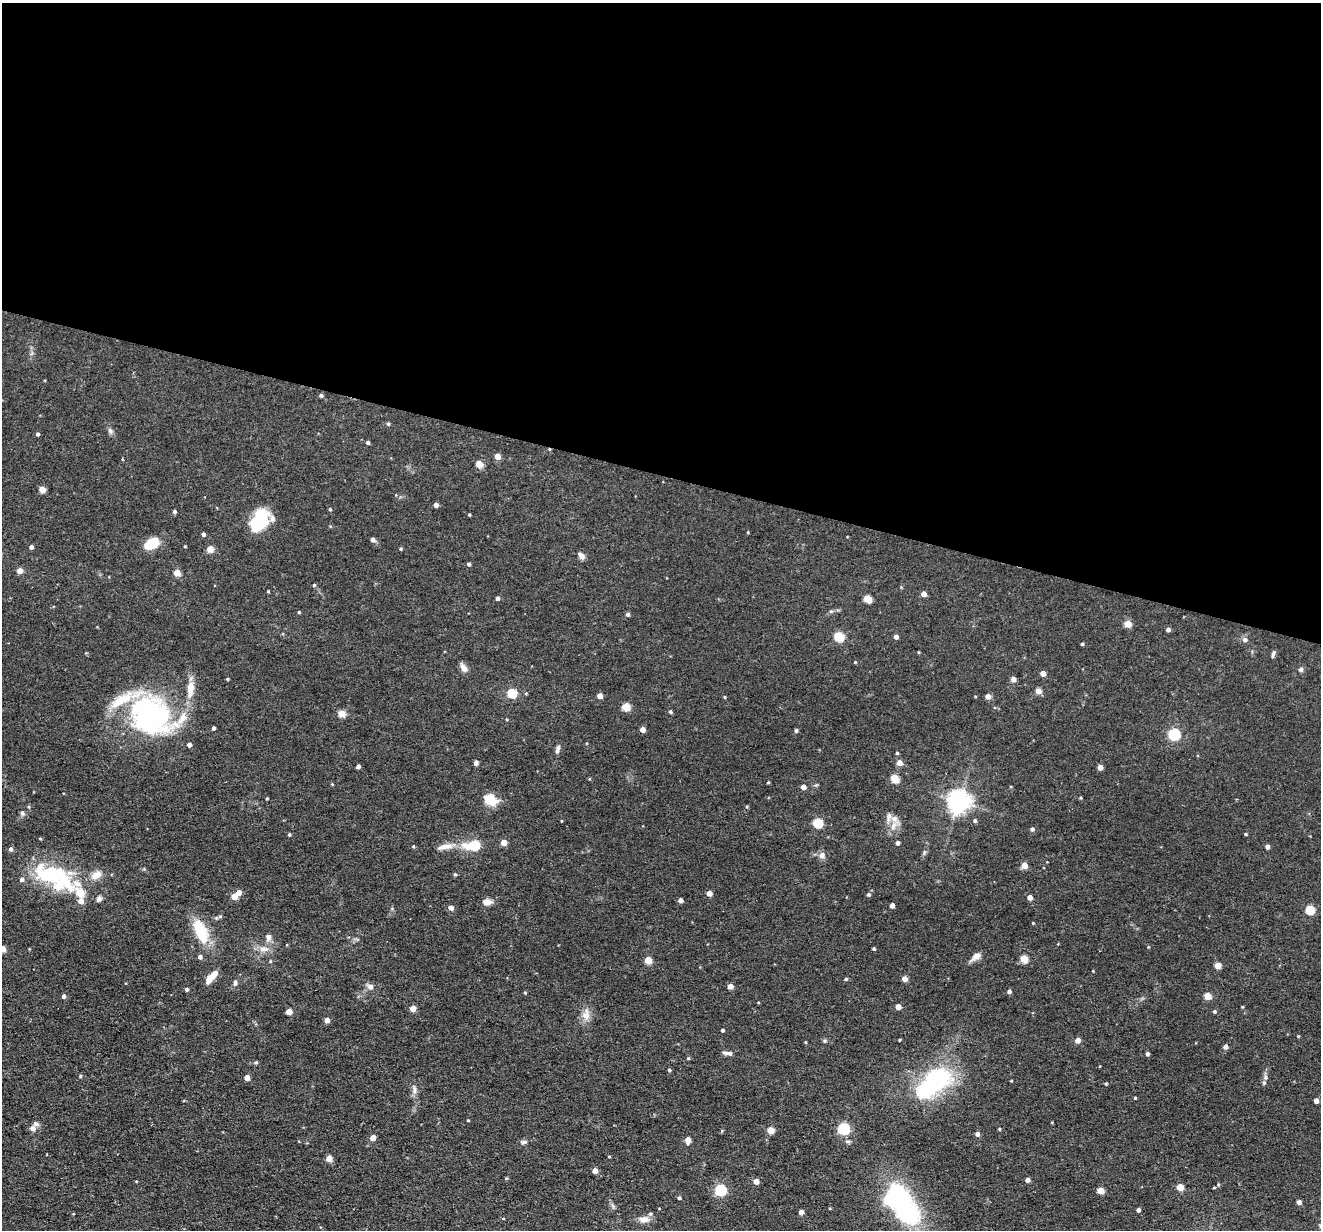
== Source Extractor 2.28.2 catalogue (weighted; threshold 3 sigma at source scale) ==
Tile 3 of 4 x 4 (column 3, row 1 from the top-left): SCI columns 2640-3958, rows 3812-5039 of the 5278 x 5295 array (HDU 1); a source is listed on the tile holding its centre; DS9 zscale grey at full resolution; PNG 1323 x 1232 px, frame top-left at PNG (2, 3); no overlay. Shown black and unused: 39% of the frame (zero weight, under 2 of 3 exposures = <1% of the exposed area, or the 3 px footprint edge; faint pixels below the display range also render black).
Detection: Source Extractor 2.28.2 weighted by HDU 2 'WHT'; one run over the whole footprint, this tile lists its part. Background 0.0571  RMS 0.0069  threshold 0.031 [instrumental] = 3 sigma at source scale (4.5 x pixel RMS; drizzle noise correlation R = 1.50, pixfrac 1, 0.05/0.05 arcsec/px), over >= 5 px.
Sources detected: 198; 2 inside a brighter object's white glare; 1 cosmic-ray / hot-pixel residue — not listed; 6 inside a brighter listed object's ellipse — not listed separately; the other 189 listed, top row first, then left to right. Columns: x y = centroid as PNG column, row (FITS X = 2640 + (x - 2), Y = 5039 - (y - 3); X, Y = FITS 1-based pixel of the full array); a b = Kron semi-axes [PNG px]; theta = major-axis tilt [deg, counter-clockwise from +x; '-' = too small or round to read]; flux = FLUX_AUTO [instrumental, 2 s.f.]
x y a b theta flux
321 395 5 4 - 1.4
388 424 5 4 - 1
110 431 9 6 -54 2
38 434 4 4 - 1.5
368 442 4 4 - 1.5
497 456 4 4 - 7.1
479 464 5 4 - 13
42 490 5 4 - 11
436 505 4 4 - 3.4
330 509 4 4 - 0.67
174 512 5 4 - 1.2
469 515 4 3 - 0.6
259 520 23 15 65 35
748 532 4 3 - 0.56
203 534 4 4 - 1.9
373 540 5 4 - 2.7
152 543 16 10 26 15
185 546 3 3 - 0.59
31 547 4 4 - 2.5
210 549 4 4 - 12
401 549 4 4 - 0.78
581 555 10 6 -44 3.2
468 564 4 4 - 1.6
20 571 4 4 - 7
177 573 4 4 - 11
314 585 4 4 - 0.88
268 591 3 3 - 0.67
924 594 4 4 - 5.2
497 598 4 4 - 1.8
867 599 5 5 - 17
299 612 3 3 - 0.71
627 614 5 4 - 2
1127 624 5 4 - 15
1168 630 4 4 - 2.2
839 637 5 5 - 38
896 637 4 4 - 3.4
1245 640 6 6 - 2.5
1082 644 3 3 - 1
918 652 4 3 - 0.51
1273 654 9 4 73 1.6
855 662 4 4 - 0.65
464 668 12 6 -62 3.7
1301 669 6 6 - 1.5
1043 673 4 4 - 5.9
227 679 3 3 - 0.73
1013 679 6 5 - 2.4
190 689 22 9 85 9.5
1038 691 5 4 - 6.2
511 693 5 5 - 34
600 696 4 4 - 6.3
988 696 4 4 - 5.4
724 697 4 4 - 0.65
626 707 5 5 - 21
670 712 5 4 - 1.2
341 713 5 4 - 16
150 714 51 36 -23 140
213 728 4 3 - 1.5
642 729 4 4 - 5.9
796 730 6 4 74 1
1174 734 6 5 - 75
189 745 4 4 - 2.4
557 749 11 5 72 2.2
897 753 4 4 - 0.82
476 763 4 4 - 3.6
899 763 4 4 - 6.6
358 766 4 3 - 2
1100 767 4 4 - 5.8
894 778 5 4 - 24
768 782 4 3 - 0.71
332 784 3 3 - 0.56
803 787 4 4 - 5
1081 798 4 3 - 0.68
267 799 3 2 - 0.72
490 799 13 10 -36 15
959 801 7 7 - 550
29 807 5 3 - 0.74
747 807 4 4 - 0.69
22 813 7 6 - 1.5
894 819 14 8 -40 5.3
975 820 5 5 - 1.3
561 821 4 2 - 0.46
817 823 5 5 - 36
1032 829 4 4 - 1.6
289 834 4 3 - 0.94
1245 834 4 3 - 0.7
40 838 5 3 - 0.6
503 842 4 4 - 7.6
898 843 4 4 - 2.3
474 845 8 5 5 33
413 846 4 4 - 0.74
445 846 24 7 10 6.6
1267 847 4 4 - 2.8
10 849 5 5 - 1.9
822 855 9 8 - 3
1024 865 5 5 - 7.9
455 874 5 4 - 0.91
96 875 15 10 39 6.8
54 877 61 22 -24 68
22 879 5 5 - 2.3
238 892 5 5 - 4.8
80 893 5 5 - 20
709 893 4 4 - 6.3
868 895 5 5 - 1.2
234 896 4 4 - 10
1030 897 4 4 - 5.3
99 899 7 6 - 2.1
680 900 4 4 - 3.5
81 901 5 5 - 6
487 902 11 7 -3 3.9
892 905 4 4 - 3.6
451 908 4 4 - 4.1
1310 910 5 5 - 30
220 916 6 4 1 0.96
1033 923 3 3 - 0.57
201 931 30 13 -65 25
268 937 10 8 87 3
1148 947 4 3 - 0.51
2 949 4 4 - 11
264 949 15 7 -4 4.5
874 949 3 3 - 0.99
976 956 12 7 41 4.9
200 957 4 4 - 2.5
1024 959 5 5 - 18
648 960 4 4 - 13
270 961 5 4 - 0.71
1217 965 4 4 - 9.4
1093 971 3 2 - 0.47
210 978 12 6 48 8.4
846 979 5 4 - 0.95
905 979 4 4 - 5.9
235 983 9 5 83 1.7
730 986 4 4 - 6.1
370 987 9 7 -33 3
186 989 4 4 - 1.5
1009 992 5 4 - 1.7
525 993 4 3 - 0.74
63 996 4 4 - 2
1207 996 5 4 - 13
898 1007 4 4 - 5.3
413 1008 4 4 - 9.2
1214 1011 4 4 - 1.1
289 1012 4 4 - 9.1
586 1015 13 10 -70 5.4
327 1020 4 4 - 4.8
722 1030 3 3 - 1.2
1078 1040 4 4 - 6.4
824 1041 6 5 - 1.1
805 1042 4 3 - 0.58
1225 1047 4 4 - 2.7
728 1053 11 5 -5 3.1
1147 1054 4 3 - 2
688 1058 4 4 - 0.85
256 1062 5 4 - 0.88
669 1070 4 3 - 0.89
80 1076 4 4 - 0.8
247 1078 4 4 - 5.6
1265 1078 9 6 83 2.3
1011 1081 4 2 - 0.47
934 1082 47 23 41 81
1106 1084 4 3 - 0.68
414 1089 14 6 -83 3
1135 1098 3 3 - 0.63
1316 1101 4 4 - 4.3
468 1120 3 3 - 0.6
32 1128 7 7 - 2.7
843 1129 5 5 - 82
999 1129 3 3 - 0.66
770 1130 5 4 - 12
977 1134 4 4 - 2.6
373 1138 4 4 - 6.9
688 1140 5 4 - 6.9
524 1142 10 5 2 1.7
609 1156 4 3 - 0.59
329 1158 4 4 - 10
595 1171 4 4 - 5.9
1027 1180 4 4 - 3.1
756 1181 5 4 - 5.3
1180 1187 5 4 - 12
1214 1187 5 3 - 0.6
720 1190 5 5 - 66
1101 1190 5 4 - 14
679 1198 4 4 - 1.2
1299 1202 4 4 - 3.3
904 1206 37 15 -63 150
1138 1210 4 3 - 2
801 1212 4 4 - 4.3
503 1218 3 3 - 1.6
644 1219 11 8 -1 5.3
1320 1226 6 3 -70 0.86
Isophote crosses this tile's border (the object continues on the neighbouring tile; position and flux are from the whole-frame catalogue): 2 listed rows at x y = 2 949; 1320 1226